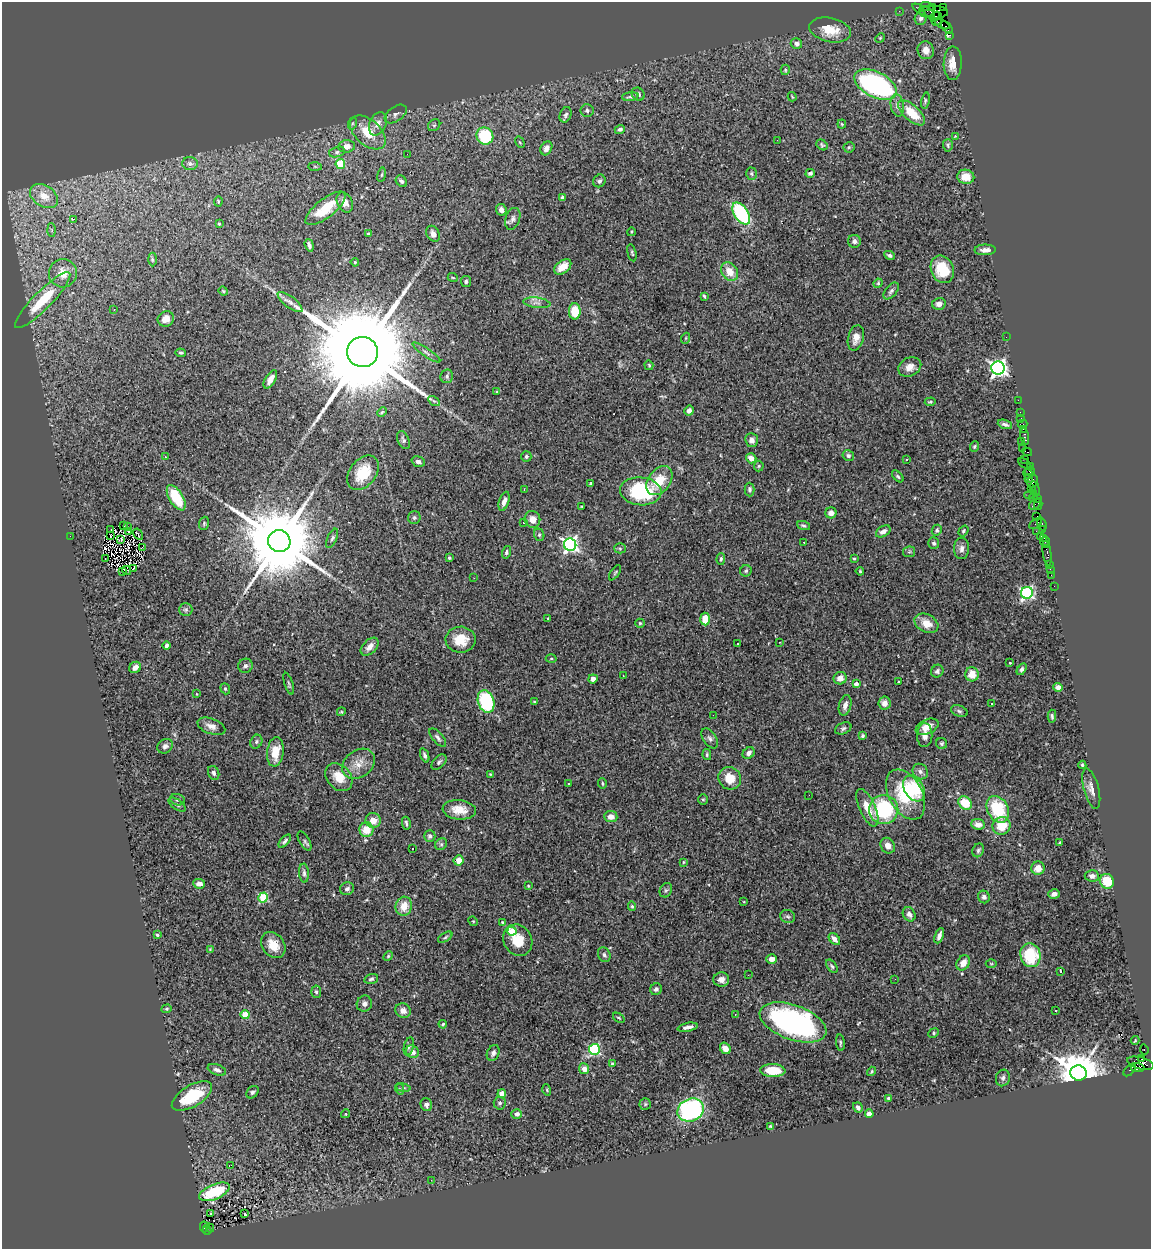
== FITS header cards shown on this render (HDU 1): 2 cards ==
NAXIS1  =                 1149
NAXIS2  =                 1247

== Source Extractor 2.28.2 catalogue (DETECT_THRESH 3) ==
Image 1149 x 1247 px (HDU 1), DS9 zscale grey, 1 PNG px = 1 image px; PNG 1153 x 1251 px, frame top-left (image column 1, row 1247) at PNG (2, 2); each listed source drawn as its Kron ellipse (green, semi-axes under 4 px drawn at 4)
Background 2.62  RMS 0.072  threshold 0.215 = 3 sigma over >= 5 px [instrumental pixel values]
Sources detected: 389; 2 with non-positive FLUX_AUTO (blend fragments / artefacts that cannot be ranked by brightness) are neither listed nor drawn; the other 387 listed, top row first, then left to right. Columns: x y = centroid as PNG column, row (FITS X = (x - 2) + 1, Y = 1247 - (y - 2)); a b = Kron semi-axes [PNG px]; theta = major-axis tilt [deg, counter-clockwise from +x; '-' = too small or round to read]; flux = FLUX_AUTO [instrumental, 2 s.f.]
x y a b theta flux
927 7 7 3 -16 420
932 7 4 3 - 220
943 8 3 3 - 55
924 10 12 4 -27 250
899 11 2 2 - 27
933 12 14 6 -1 1300
935 16 5 2 - 420
921 18 7 6 - 16
937 19 7 5 79 930
942 24 8 2 -26 260
947 27 7 3 -49 360
830 30 21 12 -12 96
950 35 4 3 - 53
880 38 5 4 - 5.5
796 44 6 5 - 20
926 50 9 8 - 33
953 63 17 9 89 61
785 70 5 4 - 6.5
875 84 23 12 -27 1000
638 94 7 6 - 12
630 97 8 4 7 9.7
792 97 4 2 - 4.5
925 101 8 4 79 8.3
897 105 11 6 -80 22
587 111 6 6 - 12
912 113 16 7 -43 120
396 114 12 7 35 21
566 115 8 5 67 12
353 123 6 4 70 7.3
378 124 12 8 66 36
842 124 4 4 - 4.8
434 125 6 5 - 9.4
620 129 5 4 - 12
368 132 21 12 -42 120
485 136 9 8 - 280
955 136 3 3 - 3
777 140 2 2 - 92
520 142 6 4 -59 6.2
822 145 6 4 -41 7.3
948 145 6 5 - 7.9
347 146 8 6 6 41
849 147 5 5 - 7.3
546 148 7 5 60 28
337 152 8 5 15 12
407 154 3 2 - 4.6
190 164 7 6 - 18
340 164 5 5 - 190
315 166 7 4 -1 7.5
810 173 4 4 - 13
751 174 6 5 - 8.9
382 175 7 4 81 7.7
966 177 8 7 - 59
401 181 6 5 - 13
599 181 6 6 - 13
44 196 15 10 -34 82
562 197 4 3 - 7.6
218 201 5 3 - 5.3
345 202 10 7 -64 41
325 208 24 9 38 140
501 210 6 5 - 18
741 214 12 7 -57 500
73 219 4 2 - 39
513 219 11 7 70 18
219 224 3 3 - 6.8
52 230 6 4 -88 8.1
631 232 4 3 - 4.1
368 234 3 3 - 9.3
433 234 8 6 -63 21
854 241 6 6 - 14
309 245 6 3 -72 14
985 250 11 5 1 25
632 253 9 3 -76 6.8
889 255 5 4 - 9.6
152 259 7 3 -89 7
355 262 4 3 - 5.2
563 267 10 6 38 56
942 269 14 11 -67 140
729 272 10 7 -56 67
63 273 14 14 - 81
453 278 5 3 - 4.5
466 281 5 5 - 9.2
878 283 5 4 - 5
223 291 4 3 - 4.7
891 291 10 5 49 13
704 296 4 3 - 6.3
43 300 38 9 45 200
290 302 15 5 -38 22
537 303 13 5 -7 22
939 304 7 6 - 24
114 309 3 2 - 8.6
575 311 8 6 -89 100
166 319 8 7 - 41
1006 337 2 2 - 22
686 338 5 3 - 5.1
856 338 13 8 77 35
362 352 15 15 - 150000
426 352 16 3 -34 12
181 353 5 3 - 6.6
649 365 5 3 - 5.2
910 367 12 9 26 37
998 368 6 6 - 1900
447 376 7 6 - 11
270 379 10 5 58 41
497 392 3 3 - 4.6
1018 400 2 2 - 60
434 401 6 4 -32 7.3
930 402 5 3 - 6.3
689 411 5 5 - 20
382 412 5 3 - 5.2
1020 412 2 2 - 88
1021 418 3 2 - 130
1005 424 7 3 -21 14
1022 424 5 2 - 150
1024 429 3 2 - 160
1025 437 8 3 -80 410
403 440 9 5 -66 13
752 440 7 6 - 23
1021 441 3 2 - 150
974 446 5 4 - 6.7
1022 448 4 3 - 360
1027 452 5 2 - 210
526 456 5 5 - 9.5
848 456 6 5 - 13
165 457 3 3 - 5.9
751 458 5 4 - 34
906 459 3 3 - 13
1024 459 3 2 - 200
418 462 7 5 -19 14
1024 463 7 3 -30 320
759 466 5 5 - 6
1030 467 4 3 - 220
1030 471 5 4 - 460
363 473 19 13 53 130
1028 474 5 3 - 850
898 476 7 4 -46 7.8
1029 479 4 3 - 240
659 481 16 11 52 110
1033 481 6 5 - 730
591 483 3 3 - 4.3
1031 488 4 2 - 150
524 489 3 2 - 3.5
1035 489 8 3 -78 810
749 490 7 5 -89 11
641 491 21 14 -5 350
1030 494 6 4 22 1100
1033 497 4 3 - 320
176 498 14 7 -58 180
1037 499 4 2 - 110
504 501 10 5 72 25
1035 504 7 3 37 450
1038 504 5 2 - 290
582 506 3 2 - 4.3
831 513 5 5 - 32
1037 516 2 2 - 140
414 517 6 6 - 9.7
532 519 8 8 - 39
524 522 2 2 - 3
204 523 6 5 - 7.3
1035 524 7 3 35 410
1042 524 7 3 -70 310
124 526 2 2 - 4.5
804 526 6 3 -22 8.4
128 527 2 2 - 3.1
111 529 2 2 - 4.9
1042 529 3 3 - 260
937 530 6 5 - 9.2
128 531 3 2 - 6.3
883 531 8 5 31 22
963 531 6 4 54 7.2
1036 531 2 2 - 300
138 534 6 2 -57 5.2
539 535 6 5 - 8.1
70 536 2 2 - 30
111 536 2 2 - 5.7
1041 536 3 2 - 190
332 538 10 4 65 11
1044 538 4 2 - 240
121 540 3 2 - 5.9
279 541 11 11 - 88000
1045 541 5 3 - 180
804 542 3 2 - 11
934 543 6 5 - 11
570 545 6 6 - 1400
1046 545 3 2 - 190
142 547 2 2 - 5.1
620 548 5 5 - 6.9
961 548 10 7 86 23
506 552 6 4 73 9.7
909 552 6 5 - 8.4
1047 553 12 3 -81 330
449 558 4 3 - 8.3
105 559 2 2 - 6
721 559 6 4 88 7.9
854 559 3 3 - 6
1049 565 3 3 - 200
134 569 4 2 - 2.9
1050 569 2 2 - 34
127 570 5 4 - 11
123 571 3 2 - 4.7
746 571 6 5 - 8.9
860 571 4 3 - 5.1
615 573 8 3 56 6.7
1051 575 2 2 - 71
474 578 3 2 - 4.2
1054 586 2 2 - 34
1027 593 6 5 - 810
186 610 7 6 - 10
548 618 3 2 - 3.5
705 619 6 5 - 73
640 623 4 4 - 6.9
926 623 12 9 -27 58
461 640 15 13 2 100
780 642 2 2 - 3.6
738 643 3 2 - 4.7
166 646 4 3 - 11
370 647 11 6 44 30
551 658 5 3 - 5.4
1010 663 3 3 - 4.2
245 666 7 7 - 13
135 667 6 5 - 24
1022 669 6 4 58 9.6
937 671 6 6 - 12
972 674 7 7 - 64
623 676 2 2 - 3.3
840 678 7 6 - 33
593 679 4 4 - 20
898 682 3 2 - 3.7
289 684 11 2 -72 6.7
856 684 4 3 - 30
1058 687 5 4 - 26
225 689 6 4 -69 6.9
197 694 4 2 - 2.8
486 701 11 8 -73 410
534 701 4 2 - 2.8
884 703 6 6 - 30
992 703 3 3 - 13
845 705 10 6 75 26
959 711 8 5 -21 11
341 712 4 3 - 4.3
713 715 2 2 - 11
1052 716 6 3 -88 8.2
211 726 14 7 -20 32
927 727 12 7 23 54
843 728 8 5 23 12
925 735 12 7 89 33
862 736 4 3 - 6.8
438 738 11 5 -49 16
710 738 11 6 -56 17
256 742 7 5 62 11
942 743 6 5 - 9.6
165 746 8 6 33 17
275 752 15 8 83 84
749 753 6 5 - 18
425 755 7 4 -69 12
707 755 5 4 - 6.7
439 762 9 5 46 12
358 764 18 13 36 67
1082 765 4 4 - 6
920 772 8 7 - 19
214 773 7 5 -68 13
491 775 4 2 - 4.9
339 777 15 11 -49 82
730 778 11 11 - 87
569 783 3 3 - 37
602 783 5 4 - 6.7
914 788 14 9 -58 220
1091 789 21 7 -75 32
906 794 27 16 -61 260
809 795 2 2 - 7.6
178 800 7 5 -19 14
703 800 5 5 - 6.8
965 803 7 6 - 120
177 805 10 5 -36 13
867 808 20 8 -65 78
884 809 14 14 - 390
998 809 14 10 -62 230
459 810 16 9 -6 69
611 817 6 5 - 34
373 820 8 7 - 46
406 823 6 3 -80 8.4
978 824 7 5 -6 31
1001 826 9 8 - 100
366 830 7 7 - 83
430 836 6 5 - 15
285 841 8 4 49 11
305 841 11 5 -61 9.8
1060 843 4 3 - 6.3
441 844 6 5 - 9.7
888 846 8 7 - 35
413 848 3 2 - 7.2
978 850 7 5 67 9.8
459 860 5 5 - 46
683 862 4 3 - 5
1038 868 7 6 - 53
304 873 9 5 -86 13
1092 876 7 5 -5 25
1107 881 7 7 - 110
199 884 6 5 - 23
528 886 4 3 - 4.3
347 889 7 6 - 16
666 890 7 6 - 9.9
1054 894 6 4 17 22
984 897 6 6 - 17
263 898 5 4 - 240
744 902 3 3 - 3.6
404 906 9 8 - 67
632 906 5 4 - 6.6
909 914 7 6 - 18
788 916 7 6 - 12
473 921 5 4 - 4.6
502 922 4 4 - 6.7
512 931 4 4 - 230
157 935 4 4 - 8.4
939 936 8 4 68 19
445 937 8 4 31 8.9
834 939 7 4 -50 28
518 940 16 14 -61 99
273 945 14 11 -53 71
210 949 3 3 - 3.7
604 955 8 6 -66 12
1030 955 12 10 -74 220
388 956 5 4 - 5.9
772 959 5 5 - 29
963 963 8 6 56 47
991 964 5 3 - 4.4
832 966 7 4 -52 9.1
1061 971 4 2 - 5
748 975 2 2 - 10
371 979 7 4 16 10
895 979 2 2 - 6.4
721 980 8 7 - 25
656 989 6 5 - 13
316 992 6 5 - 9.8
364 1004 8 7 - 21
167 1009 5 4 - 5.4
403 1011 8 7 - 29
1056 1011 2 2 - 5.5
735 1014 2 2 - 3.1
245 1015 4 4 - 91
619 1018 6 3 -35 5.2
793 1022 35 17 -20 1200
443 1024 4 3 - 5.9
688 1027 10 3 11 20
934 1033 5 4 - 7.3
1135 1040 4 3 - 3.7
840 1043 8 3 -84 7.5
409 1046 9 5 76 11
725 1048 6 5 - 40
594 1049 5 5 - 530
1144 1050 5 3 - 750
412 1052 7 6 - 29
493 1053 8 6 66 17
1142 1059 4 3 - 850
1141 1063 13 6 -15 1500
612 1064 3 3 - 4.8
1137 1067 7 4 -5 990
584 1069 5 5 - 37
217 1070 10 5 -21 17
773 1070 12 6 -3 110
1130 1070 7 4 47 250
871 1071 5 3 - 6
1078 1073 8 7 - 19000
1003 1078 8 7 - 13
403 1088 7 4 -9 6.7
400 1089 5 3 - 5
547 1090 5 3 - 5
253 1092 7 5 47 12
502 1094 4 4 - 82
192 1096 22 10 31 200
888 1098 3 3 - 5.3
500 1103 6 6 - 12
426 1104 6 5 - 15
645 1104 5 5 - 8.3
858 1107 5 4 - 15
691 1110 13 11 25 790
346 1114 5 4 - 6.5
517 1114 5 5 - 19
869 1114 4 4 - 82
770 1126 3 2 - 4.7
231 1165 3 2 - 2.8
431 1180 2 2 - 15
214 1192 16 7 23 160
210 1214 3 3 - 13
245 1214 3 2 - 3.2
204 1227 5 3 - 820
210 1228 4 2 - 320
207 1230 5 3 - 170
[2 non-positive-flux detections neither listed nor drawn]